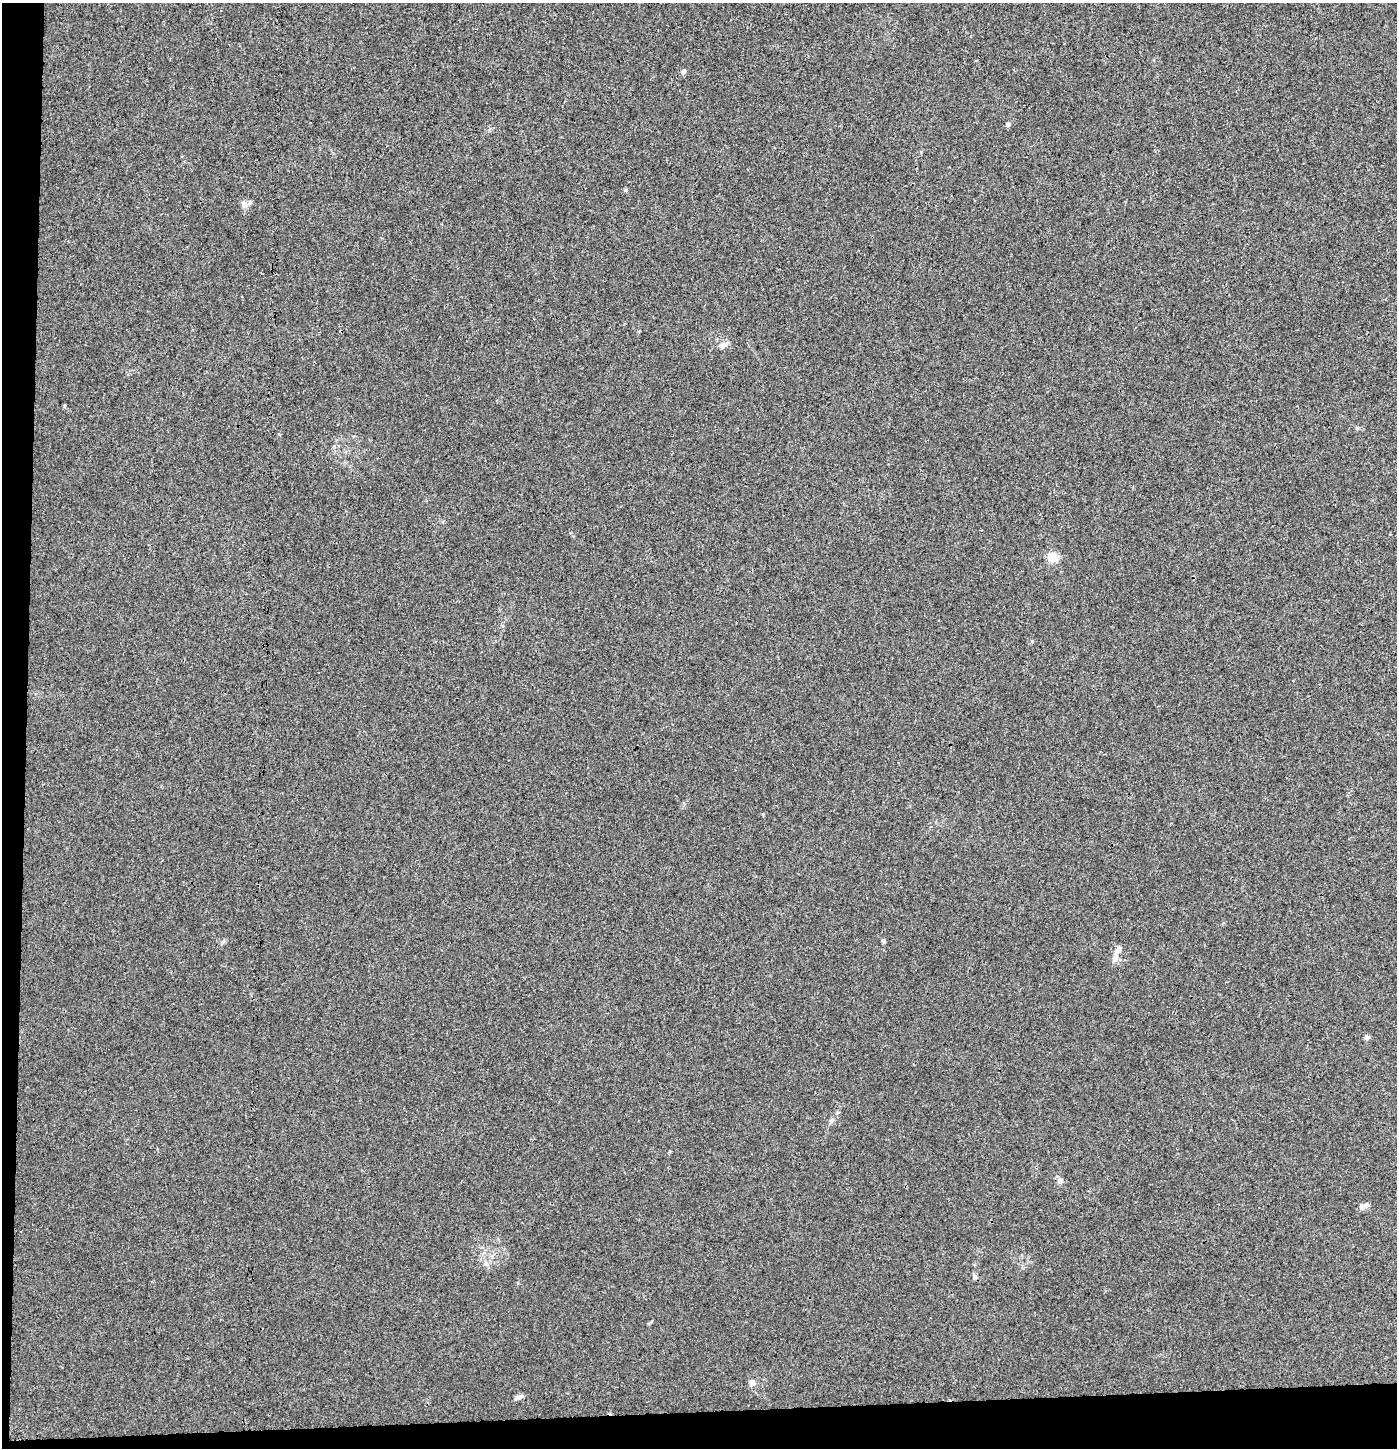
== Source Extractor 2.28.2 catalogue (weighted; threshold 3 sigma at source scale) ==
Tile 7 of 3 x 3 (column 1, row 3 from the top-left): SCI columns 1-1395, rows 57-1502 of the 4192 x 4448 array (HDU 1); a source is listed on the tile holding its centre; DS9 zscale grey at full resolution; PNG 1399 x 1450 px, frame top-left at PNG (2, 3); no overlay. Shown black and unused: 4% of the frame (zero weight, under 3 of 4 exposures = <1% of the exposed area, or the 3 px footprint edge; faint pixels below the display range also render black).
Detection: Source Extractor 2.28.2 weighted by HDU 2 'WHT'; one run over the whole footprint, this tile lists its part. Background 0.00387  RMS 0.0032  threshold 0.0145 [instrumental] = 3 sigma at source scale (4.5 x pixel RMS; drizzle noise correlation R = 1.50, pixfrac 1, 0.0396/0.0396 arcsec/px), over >= 5 px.
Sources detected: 14; all 14 listed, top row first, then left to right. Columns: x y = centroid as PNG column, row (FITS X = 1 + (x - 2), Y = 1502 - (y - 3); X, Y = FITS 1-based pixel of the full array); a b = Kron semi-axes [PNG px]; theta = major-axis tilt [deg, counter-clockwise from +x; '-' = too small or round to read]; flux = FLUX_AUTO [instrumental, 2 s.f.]
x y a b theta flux
683 71 6 5 - 1
1008 124 5 5 - 0.86
244 204 11 4 -85 0.94
722 345 11 8 25 1.5
1052 557 6 5 - 19
883 941 6 4 -87 0.53
1117 952 24 6 63 2.1
1367 1037 7 6 - 0.86
831 1120 7 6 - 0.76
1060 1181 8 7 - 1.2
1362 1207 11 8 6 1.4
974 1276 7 6 - 0.73
752 1383 10 8 -88 1.4
519 1397 11 5 22 1.2
Unlisted compact peaks at least as high as the median listed source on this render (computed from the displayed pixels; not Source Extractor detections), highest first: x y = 626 190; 1032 641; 223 942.